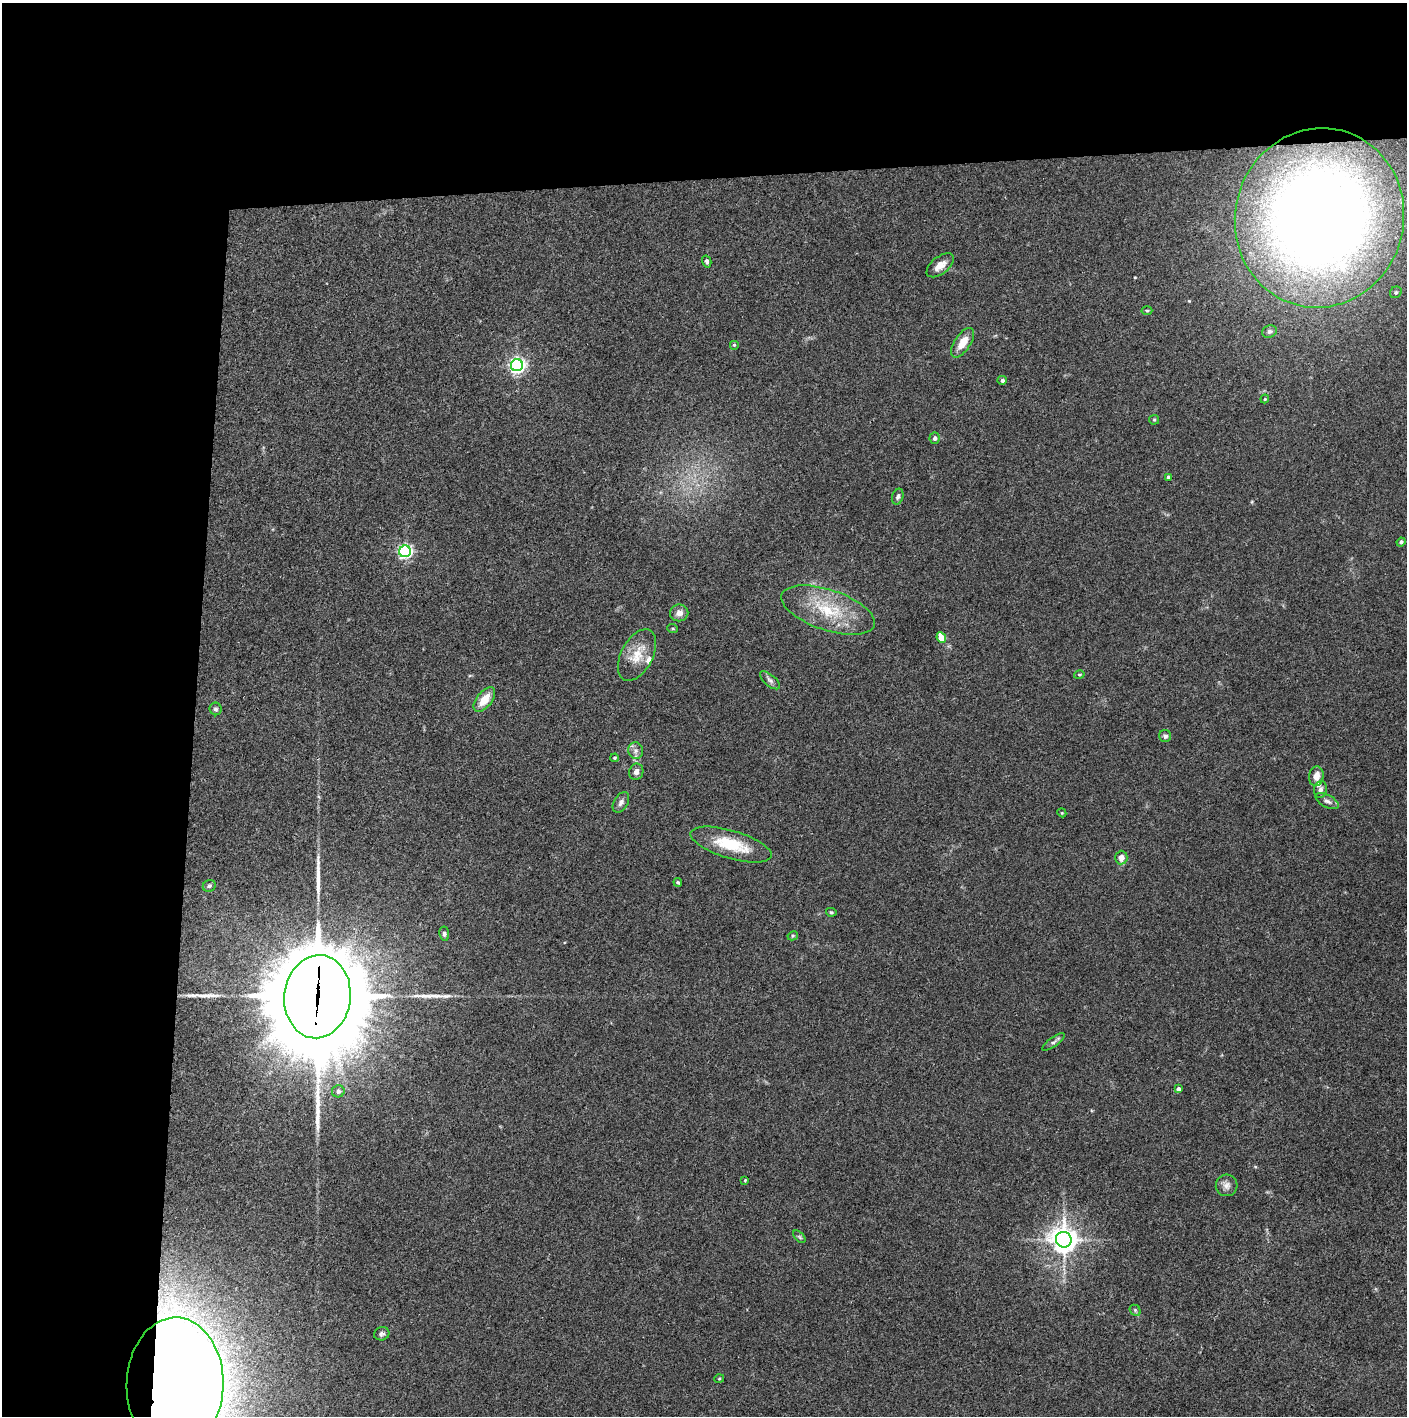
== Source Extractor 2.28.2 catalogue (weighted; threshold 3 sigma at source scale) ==
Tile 1 of 3 x 3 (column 1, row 1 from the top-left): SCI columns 2-1406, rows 2829-4242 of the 4222 x 4244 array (HDU 1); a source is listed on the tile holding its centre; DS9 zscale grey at full resolution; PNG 1409 x 1418 px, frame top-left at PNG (2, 3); each listed source drawn as its Kron ellipse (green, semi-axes under 4 px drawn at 4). Shown black and unused: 24% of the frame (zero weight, under 3 of 4 exposures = <1% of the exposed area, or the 3 px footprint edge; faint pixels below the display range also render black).
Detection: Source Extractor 2.28.2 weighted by HDU 2 'WHT'; one run over the whole footprint, this tile lists its part. Background 0.0332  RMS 0.0045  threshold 0.02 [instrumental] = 3 sigma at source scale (4.5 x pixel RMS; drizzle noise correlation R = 1.50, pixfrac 1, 0.05/0.05 arcsec/px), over >= 5 px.
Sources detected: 60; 4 long thin detections or spike segments (spike, bleed or trail) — neither listed nor drawn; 2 inside a brighter listed object's ellipse — not listed separately; the other 54 listed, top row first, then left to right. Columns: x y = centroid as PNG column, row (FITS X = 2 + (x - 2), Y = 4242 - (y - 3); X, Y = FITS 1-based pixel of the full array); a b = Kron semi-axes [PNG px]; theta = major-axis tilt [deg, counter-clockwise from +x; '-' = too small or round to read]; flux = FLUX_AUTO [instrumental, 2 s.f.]
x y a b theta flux
1319 218 90 84 75 560
707 261 6 4 -75 1
940 265 16 8 38 4.3
1396 292 6 5 - 0.86
1147 311 5 3 - 0.46
1269 331 7 6 - 1.4
963 343 17 8 56 6.5
734 345 5 5 - 0.59
517 365 6 6 - 130
1002 380 5 4 - 1.2
1265 399 4 3 - 0.46
1154 420 5 5 - 0.53
935 438 5 5 - 0.98
1168 477 4 3 - 0.76
898 497 8 5 71 1.1
1401 542 4 4 - 0.83
405 551 6 5 - 96
828 610 49 20 -18 23
679 613 9 8 - 2.9
673 629 5 3 - 0.49
941 637 5 4 - 8.2
637 655 28 16 62 9.4
1079 675 5 4 - 0.49
770 680 12 5 -41 1.6
484 700 14 7 51 6.5
216 709 6 6 - 0.96
1165 736 6 6 - 1
636 750 8 7 - 1.8
615 758 4 3 - 0.47
636 772 8 7 - 1.8
1316 776 10 7 81 4
1321 789 8 6 75 1.5
1327 801 12 6 -28 1.7
621 802 11 7 59 1.8
1062 813 4 3 - 0.37
731 844 42 14 -16 18
1121 858 7 6 - 3.7
678 882 4 3 - 0.52
209 886 6 6 - 0.9
831 912 5 4 - 0.59
444 934 7 5 -81 0.93
793 936 5 4 - 0.57
317 997 42 33 84 9300
1053 1042 13 4 36 1.4
1178 1089 4 4 - 2
338 1091 6 6 - 1.4
745 1180 3 3 - 0.37
1227 1185 11 11 - 2.5
799 1237 7 4 -47 0.83
1064 1240 8 7 - 500
1135 1310 6 4 -47 0.76
382 1334 8 6 18 1.1
719 1379 5 3 - 0.38
175 1385 67 48 89 1300
Overlapping masked pixels (flux is a lower limit): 2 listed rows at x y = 317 997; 175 1385
Isophote crosses this tile's border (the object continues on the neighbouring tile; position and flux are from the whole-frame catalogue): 1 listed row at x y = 175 1385